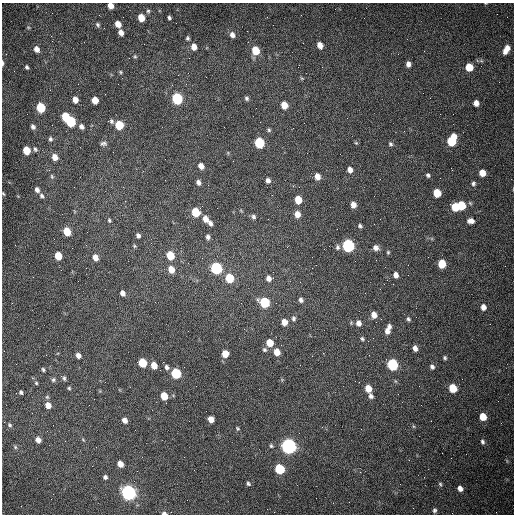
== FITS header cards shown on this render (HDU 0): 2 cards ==
NAXIS1  =                  512 /fastest changing axis
NAXIS2  =                  512 /next to fastest changing axis

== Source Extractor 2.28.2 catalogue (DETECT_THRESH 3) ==
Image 512 x 512 px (HDU 0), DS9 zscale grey, 1 PNG px = 1 image px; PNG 516 x 516 px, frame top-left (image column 1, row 512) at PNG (2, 3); no overlay
Background 1520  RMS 23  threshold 69.1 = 3 sigma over >= 5 px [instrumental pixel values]
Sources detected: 149; all 149 listed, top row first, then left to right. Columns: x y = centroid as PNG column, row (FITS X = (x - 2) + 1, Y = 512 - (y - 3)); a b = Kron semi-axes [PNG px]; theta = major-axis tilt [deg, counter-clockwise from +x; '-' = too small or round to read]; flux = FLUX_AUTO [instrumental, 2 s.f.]
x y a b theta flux
110 6 5 5 - 11000
148 11 6 5 - 2700
141 18 6 5 - 23000
169 18 4 3 - 3000
118 24 6 5 - 14000
98 25 7 5 -59 3200
28 27 5 4 - 1700
121 32 6 4 -69 9300
232 35 8 7 - 7000
51 36 3 2 - 1600
187 38 5 4 - 2700
320 45 6 5 - 12000
194 47 7 5 -72 12000
507 48 8 7 - 9400
36 49 6 5 - 9300
255 50 6 5 - 40000
505 51 8 5 82 8200
135 56 5 4 - 2000
2 63 7 2 -87 3100
408 64 6 5 - 7000
27 67 4 3 - 2800
469 67 6 5 - 32000
120 72 5 4 - 1900
302 78 5 4 - 1700
105 94 2 2 - 740
247 98 6 5 - 3000
177 99 6 6 - 150000
75 100 6 5 - 11000
95 100 6 5 - 22000
476 103 5 5 - 8800
284 105 6 5 - 20000
41 108 6 5 - 66000
65 117 6 5 - 45000
70 121 6 6 - 110000
111 121 7 5 -60 3300
119 125 6 5 - 50000
81 126 7 5 -52 5900
33 127 6 5 - 4600
293 128 2 2 - 830
269 130 5 5 - 2400
50 139 6 5 - 3300
452 141 9 6 70 69000
103 143 9 6 7 4600
259 143 6 6 - 110000
356 143 5 4 - 1600
390 144 6 5 - 2800
35 149 6 4 -67 3000
26 150 6 5 - 32000
55 157 7 6 - 11000
201 166 6 5 - 8700
350 170 5 4 - 8800
482 173 6 5 - 17000
428 175 5 4 - 3100
52 176 7 5 -70 2700
317 176 6 5 - 12000
268 180 6 5 - 5500
198 182 6 5 - 5400
473 183 6 5 - 3400
37 190 6 5 - 5900
437 193 6 5 - 38000
3 194 5 3 - 1500
41 196 7 6 - 4100
298 200 6 5 - 26000
353 205 6 5 - 11000
461 205 6 5 - 50000
455 207 6 5 - 41000
195 212 6 5 - 43000
297 214 6 6 - 12000
253 217 6 5 - 3800
205 219 7 6 - 11000
109 220 6 4 -80 2500
471 221 7 5 -1 8400
210 223 6 4 -56 5300
360 226 5 4 - 3100
67 231 6 5 - 37000
138 235 5 4 - 4400
208 237 5 4 - 4000
134 246 5 5 - 1800
348 246 6 6 - 280000
337 247 7 6 - 4200
376 248 7 7 - 7300
388 252 5 4 - 2000
170 255 6 5 - 41000
58 256 6 5 - 32000
95 257 6 5 - 12000
442 264 6 5 - 43000
216 268 7 6 - 200000
312 268 2 2 - 750
171 269 7 6 - 17000
396 275 6 5 - 8300
229 278 6 6 - 51000
269 278 9 7 1 8200
122 293 5 4 - 7300
301 300 6 5 - 4700
264 302 7 6 - 110000
483 307 6 5 - 8300
374 315 7 6 - 12000
293 319 8 6 -86 4200
408 319 5 4 - 2800
284 322 6 5 - 15000
358 323 7 6 - 8100
388 329 10 4 70 11000
362 339 5 4 - 2500
270 343 6 5 - 27000
415 348 5 4 - 7000
264 350 7 6 - 3500
277 352 6 5 - 17000
225 354 6 5 - 21000
78 356 5 4 - 6600
445 358 5 4 - 2300
142 363 6 5 - 50000
154 365 6 5 - 16000
392 365 6 6 - 170000
432 366 6 4 -58 3700
167 367 6 5 - 4300
43 370 5 4 - 2300
176 373 6 5 - 99000
64 378 7 4 -44 3300
53 380 6 5 - 2900
36 383 4 4 - 1800
69 388 4 4 - 1800
368 388 6 5 - 21000
453 388 6 5 - 48000
21 392 4 3 - 3000
164 396 6 5 - 28000
371 396 6 6 - 5000
48 405 6 6 - 13000
483 417 6 5 - 25000
211 419 5 5 - 14000
124 420 5 4 - 8300
9 425 6 4 -43 2400
413 426 6 4 -71 1700
237 428 6 4 -59 1800
38 440 6 5 - 8800
83 440 5 3 - 1500
482 442 6 4 -74 3500
271 446 5 4 - 2200
289 446 7 6 - 720000
15 447 6 5 - 2400
120 464 6 5 - 13000
279 469 6 5 - 93000
105 477 5 4 - 3800
248 484 5 4 - 2900
440 484 7 4 -60 2400
460 488 6 5 - 8300
128 493 7 6 - 590000
316 498 2 2 - 3300
434 510 7 5 75 3500
164 513 5 3 - 4500
At the frame edge (FLAGS 8, measured only in part): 4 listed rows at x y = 110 6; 2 63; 3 194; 164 513